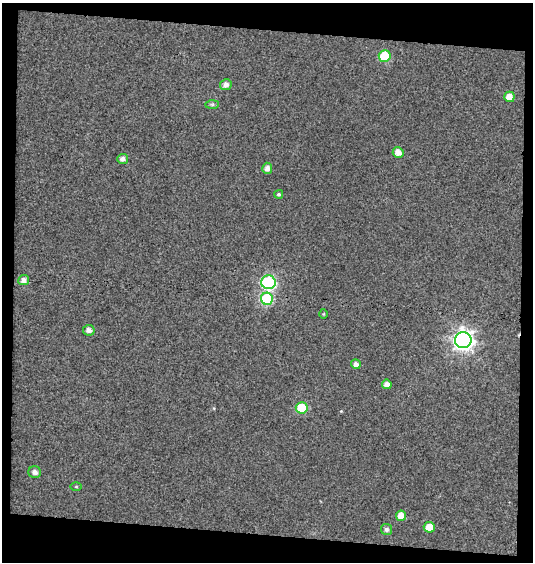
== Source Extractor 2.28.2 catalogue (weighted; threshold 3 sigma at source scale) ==
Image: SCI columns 27-557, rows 1-560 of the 584 x 560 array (HDU 1 of 3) = the unmasked area's bounding box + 8 px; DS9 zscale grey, full resolution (1 PNG px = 1 image px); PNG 535 x 564 px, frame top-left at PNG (2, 3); each listed source drawn as its Kron ellipse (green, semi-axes under 4 px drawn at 4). Shown black and unused: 14% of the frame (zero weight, under 3 of 4 exposures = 2% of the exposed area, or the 3 px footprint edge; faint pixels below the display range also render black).
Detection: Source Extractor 2.28.2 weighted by HDU 2 'WHT'. Background 0.025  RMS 0.021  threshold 0.0929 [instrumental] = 3 sigma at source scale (4.5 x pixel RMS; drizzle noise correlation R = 1.50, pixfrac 1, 0.0396/0.0396 arcsec/px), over >= 5 px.
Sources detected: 22; all 22 listed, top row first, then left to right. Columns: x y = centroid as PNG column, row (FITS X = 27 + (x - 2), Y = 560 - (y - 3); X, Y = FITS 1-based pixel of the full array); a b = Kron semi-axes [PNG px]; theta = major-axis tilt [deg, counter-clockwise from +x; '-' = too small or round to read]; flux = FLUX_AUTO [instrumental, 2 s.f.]
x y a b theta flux
385 56 6 6 - 100
226 85 6 5 - 9.6
509 97 5 5 - 18
212 104 7 4 1 3.8
398 152 5 5 - 15
123 159 5 5 - 9.2
267 168 5 5 - 11
279 194 4 4 - 3.3
24 280 5 5 - 11
268 282 7 7 - 280
267 299 6 6 - 140
324 314 5 3 - 1.7
89 330 6 5 - 9.3
463 340 8 8 - 1100
356 364 5 4 - 9.2
387 384 5 4 - 11
302 408 6 5 - 90
35 472 6 5 - 9.9
76 487 5 3 - 2.2
401 516 5 5 - 21
429 527 5 5 - 30
386 529 5 5 - 6.1